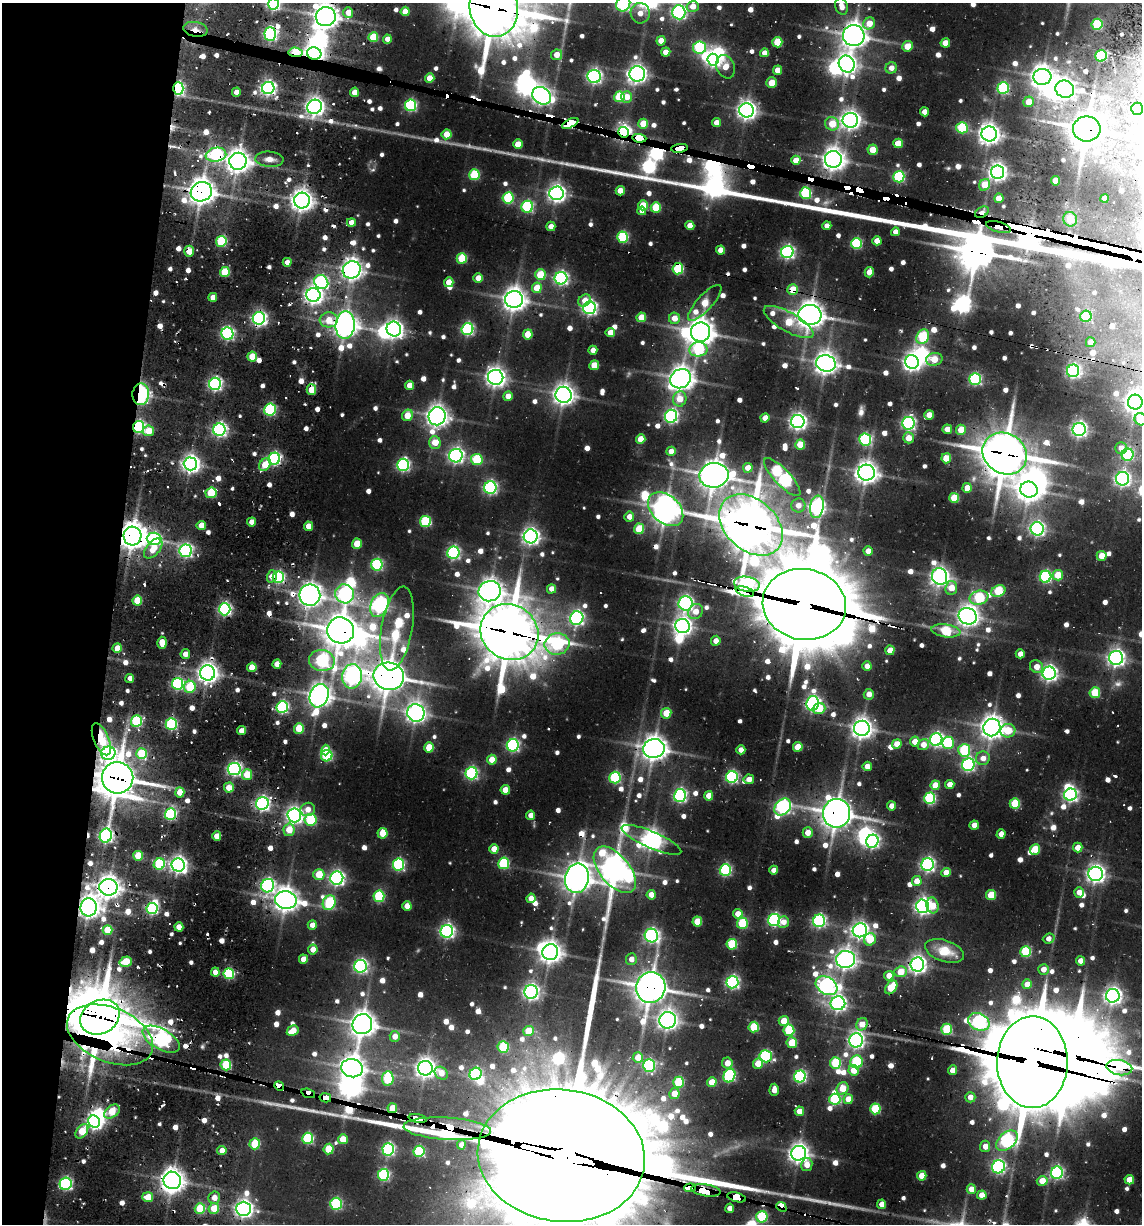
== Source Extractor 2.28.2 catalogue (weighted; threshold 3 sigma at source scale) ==
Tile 9 of 4 x 4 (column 1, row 3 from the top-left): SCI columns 240-1379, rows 1301-2522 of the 5108 x 4966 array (HDU 1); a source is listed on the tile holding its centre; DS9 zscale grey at full resolution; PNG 1144 x 1226 px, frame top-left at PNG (2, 3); each listed source drawn as its Kron ellipse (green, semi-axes under 4 px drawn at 4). Shown black and unused: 11% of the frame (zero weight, under 2 of 3 exposures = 7% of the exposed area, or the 3 px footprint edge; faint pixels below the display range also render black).
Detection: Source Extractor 2.28.2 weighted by HDU 2 'WHT'; one run over the whole footprint, this tile lists its part. Background 0.104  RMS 0.0096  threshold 0.0432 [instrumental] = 3 sigma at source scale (4.5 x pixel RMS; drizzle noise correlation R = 1.50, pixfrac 1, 0.05/0.05 arcsec/px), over >= 5 px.
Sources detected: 991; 12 too faint to see at this stretch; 30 inside a brighter object's white glare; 48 cosmic-ray / hot-pixel residue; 5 long thin detections or spike segments (spike, bleed or trail) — neither listed nor drawn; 10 inside a brighter listed object's ellipse — not listed separately; of the other 886, all 500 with FLUX_AUTO >= 11.7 (the completeness limit of this list) listed and drawn (386 fainter detections not listed), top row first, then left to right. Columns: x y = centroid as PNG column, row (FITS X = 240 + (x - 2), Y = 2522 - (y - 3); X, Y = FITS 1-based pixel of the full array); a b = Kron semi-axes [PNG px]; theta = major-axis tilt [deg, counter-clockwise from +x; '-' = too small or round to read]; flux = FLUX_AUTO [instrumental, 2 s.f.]
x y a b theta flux
273 4 6 5 - 260
623 4 8 6 59 300
693 6 6 5 - 17
842 6 8 6 -74 13
494 8 29 24 -80 5000
405 11 4 4 - 24
348 12 5 5 - 19
679 12 7 6 - 350
640 13 10 9 - 15
326 17 10 9 - 1300
869 23 6 5 - 25
1097 24 5 5 - 83
195 29 12 7 -10 14
270 34 7 6 - 290
854 35 11 10 - 1300
373 37 5 4 - 56
387 39 4 4 - 15
661 41 5 4 - 19
777 42 5 5 - 50
945 43 5 4 - 23
907 46 5 5 - 27
700 47 6 6 - 160
296 52 7 5 -6 67
666 52 5 4 - 15
314 53 7 6 - 820
764 53 4 4 - 12
557 55 5 5 - 19
1101 56 6 5 - 120
713 60 6 5 - 420
847 64 9 7 -60 750
725 67 12 9 -67 20
891 68 6 5 - 12
778 70 4 4 - 17
637 74 8 8 - 760
594 76 7 6 - 400
1042 77 9 8 - 1200
430 78 4 4 - 25
772 83 5 5 - 25
178 88 6 5 - 240
268 88 6 6 - 450
1003 88 6 5 - 160
1065 89 9 8 - 750
236 92 4 4 - 13
355 92 4 4 - 19
542 96 10 8 -37 740
619 97 5 5 - 85
627 97 6 5 - 16
1029 102 5 5 - 23
410 105 6 5 - 200
315 107 7 7 - 740
1137 109 6 5 - 70
747 110 7 7 - 790
924 112 4 4 - 14
850 120 8 7 - 810
570 123 9 4 28 2300
716 123 4 4 - 19
643 124 5 5 - 39
832 124 7 6 - 41
962 128 6 5 - 97
1087 129 14 12 0 2300
623 132 5 5 - 770
447 134 5 5 - 30
989 134 8 7 - 900
639 138 7 4 -6 1900
898 143 5 5 - 27
518 144 5 4 - 27
680 148 8 4 6 2500
872 150 5 5 - 25
216 155 10 7 9 230
269 159 14 7 -4 14
833 159 8 8 - 1100
796 160 5 4 - 20
238 161 8 8 - 1200
998 172 6 6 - 670
474 175 5 5 - 92
899 177 6 5 - 160
1056 181 4 4 - 29
985 185 6 5 - 35
620 191 4 4 - 22
201 192 11 9 18 1500
556 193 7 7 - 660
806 193 6 5 - 140
508 198 6 5 - 120
999 198 5 4 - 29
1105 198 4 4 - 16
302 201 8 8 - 1000
643 205 5 5 - 31
527 207 6 6 - 160
656 207 5 5 - 64
642 211 4 4 - 12
982 212 7 5 29 14
1070 219 7 7 - 33
351 223 4 4 - 13
690 225 4 4 - 18
551 226 5 4 - 12
827 226 4 4 - 12
999 227 12 5 -16 1600
895 232 4 4 - 12
623 237 5 5 - 140
221 241 5 5 - 110
877 241 4 4 - 18
856 243 5 5 - 140
721 250 4 4 - 19
189 251 5 5 - 26
787 252 6 6 - 340
462 258 5 5 - 71
287 262 4 4 - 12
678 269 5 5 - 110
352 270 9 8 - 950
225 272 5 5 - 58
869 272 5 4 - 18
540 275 5 5 - 55
478 278 5 4 - 20
561 278 6 6 - 350
321 282 7 6 - 230
449 282 5 4 - 25
537 288 5 5 - 33
793 290 5 5 - 39
313 295 7 7 - 710
213 297 4 4 - 14
514 299 9 8 - 1200
585 300 7 5 38 16
705 303 23 7 48 46
590 308 6 6 - 370
810 315 12 10 -6 1600
1086 316 6 5 - 82
641 317 5 5 - 29
259 318 6 6 - 400
674 318 5 5 - 19
329 320 9 7 4 26
789 322 28 9 -29 60
345 325 14 9 85 1300
394 329 7 7 - 660
467 329 6 6 - 230
610 332 4 4 - 18
700 332 10 9 - 1400
227 334 6 6 - 280
528 334 5 5 - 35
923 337 8 6 61 110
1091 342 5 5 - 14
698 349 9 7 8 110
593 350 4 4 - 13
252 356 5 4 - 37
934 359 8 6 13 29
912 362 7 6 - 570
826 363 10 8 -9 1100
594 365 5 5 - 31
1073 371 6 6 - 320
496 377 8 7 - 820
681 379 11 9 31 1300
975 379 5 5 - 200
215 384 6 6 - 340
410 385 4 4 - 21
311 390 5 5 - 38
141 394 11 8 84 260
564 395 8 8 - 940
508 396 5 5 - 16
680 399 8 6 78 25
1135 402 7 7 - 780
270 410 6 6 - 170
407 415 6 5 - 29
929 415 5 4 - 19
437 416 9 8 - 990
671 416 6 6 - 300
765 418 4 4 - 13
1141 419 6 6 - 61
798 422 6 6 - 590
908 423 6 6 - 340
139 427 6 5 - 240
947 429 4 4 - 15
1079 429 6 6 - 470
219 430 6 6 - 380
961 430 5 5 - 26
149 431 5 5 - 25
908 438 5 5 - 18
641 439 5 4 - 27
865 439 6 6 - 190
435 442 6 5 - 28
800 444 5 5 - 37
1121 448 6 5 - 14
671 451 4 4 - 15
1005 454 23 20 -32 3700
1128 455 6 6 - 160
456 456 7 6 - 460
946 458 5 5 - 33
274 459 6 6 - 280
477 459 6 5 - 98
190 464 7 6 - 690
265 465 7 5 57 32
403 465 6 6 - 270
748 468 5 5 - 19
866 473 8 8 - 1100
714 475 15 12 10 1700
782 477 25 8 -46 370
1122 479 7 6 - 430
490 488 6 6 - 290
967 488 5 4 - 22
1029 490 9 8 - 1200
211 493 5 5 - 72
954 498 5 5 - 52
798 505 7 7 - 12
817 507 11 6 81 490
666 509 20 14 -42 1600
629 517 5 5 - 14
425 521 5 5 - 110
252 522 4 4 - 16
201 525 4 4 - 24
751 525 36 25 -42 4300
309 526 4 4 - 23
639 529 5 5 - 54
1037 529 6 6 - 390
132 536 9 9 - 1500
531 536 7 7 - 580
154 539 7 6 - 240
357 544 5 5 - 37
153 548 12 6 49 27
186 551 6 6 - 310
868 551 4 4 - 17
453 553 6 6 - 250
1102 556 5 5 - 23
377 565 6 5 - 180
1058 575 5 5 - 31
272 576 6 5 - 16
278 577 6 5 - 200
940 577 8 7 - 750
1045 577 6 5 - 190
747 584 13 7 -10 220
951 588 7 6 - 24
551 589 5 4 - 15
490 591 11 10 - 1100
998 591 7 5 23 83
745 592 9 4 -18 380
345 594 9 9 - 360
310 595 10 10 - 1100
979 598 9 7 12 110
137 600 5 4 - 51
685 603 7 7 - 380
804 604 42 35 -10 13000
379 605 12 8 65 500
225 609 6 5 - 290
695 612 8 7 - 16
968 616 9 8 - 1000
577 618 7 6 - 380
683 626 7 7 - 700
397 628 42 15 80 190
341 630 13 13 - 2300
946 631 15 6 -8 80
509 632 30 27 -33 5000
716 641 5 5 - 13
162 643 6 4 -86 24
557 644 12 11 - 180
117 648 5 4 - 19
890 650 5 4 - 21
185 654 5 4 - 13
1020 654 4 4 - 12
1116 658 7 7 - 590
322 661 13 10 -10 250
277 664 4 4 - 20
867 666 4 4 - 13
252 667 5 4 - 30
1036 667 7 6 - 15
208 673 7 7 - 920
1049 673 6 6 - 500
352 676 12 10 82 560
389 676 15 13 -12 2200
130 678 4 4 - 13
178 684 6 5 - 200
190 687 6 6 - 57
1095 693 5 5 - 62
869 694 5 5 - 12
319 696 12 9 68 1100
813 703 7 6 - 410
282 707 6 5 - 220
819 709 6 5 - 36
416 713 9 8 - 860
666 713 5 5 - 34
136 721 6 5 - 140
171 724 5 5 - 180
992 727 9 8 - 1200
299 728 5 5 - 52
862 728 8 7 - 970
241 731 4 4 - 12
1008 731 7 6 - 38
101 739 17 7 -67 56
936 739 6 6 - 380
915 742 5 4 - 18
948 743 6 6 - 100
897 744 5 4 - 20
513 745 6 6 - 270
923 745 6 5 - 16
429 747 5 5 - 31
798 747 5 4 - 34
654 748 11 9 14 1300
325 750 5 4 - 15
741 750 4 4 - 16
964 750 6 6 - 99
108 753 7 6 - 360
142 753 5 5 - 67
327 756 6 5 - 150
983 758 7 6 - 13
492 760 5 4 - 27
968 765 6 6 - 280
867 766 5 4 - 15
234 769 6 6 - 340
471 773 6 6 - 240
247 775 5 5 - 34
732 777 6 6 - 230
118 778 16 15 - 2700
615 778 6 5 - 160
749 779 5 4 - 15
950 784 4 4 - 13
935 785 5 4 - 25
229 787 5 5 - 22
505 790 5 4 - 21
180 792 5 4 - 21
680 795 6 6 - 300
1071 795 6 6 - 360
709 796 5 4 - 18
930 798 6 5 - 150
262 803 6 6 - 350
1015 803 5 5 - 68
892 806 4 4 - 15
783 807 9 7 47 360
308 809 7 6 - 14
837 813 14 13 - 2000
170 814 6 5 - 200
294 815 7 7 - 570
531 815 4 4 - 14
311 820 6 6 - 100
974 825 4 4 - 17
289 830 6 5 - 29
383 833 5 5 - 37
808 833 5 5 - 16
1001 834 4 4 - 12
106 836 7 6 - 370
217 836 5 4 - 21
651 840 32 8 -23 870
872 841 6 6 - 340
1078 847 5 5 - 17
494 849 5 4 - 22
1035 849 5 5 - 38
138 856 5 5 - 44
504 863 6 5 - 120
159 864 6 5 - 110
178 865 7 6 - 600
398 865 6 5 - 190
928 865 6 6 - 360
615 870 27 15 -50 1600
725 870 6 5 - 180
774 870 4 4 - 14
946 872 5 4 - 17
319 874 5 5 - 45
1096 874 7 7 - 710
337 878 6 6 - 420
577 878 15 12 78 1700
917 881 5 5 - 18
268 886 7 6 - 320
108 887 9 8 - 1200
1079 892 5 5 - 13
651 895 5 4 - 16
991 895 5 5 - 50
379 896 6 5 - 120
531 898 5 4 - 20
286 900 11 9 -10 1300
329 903 7 6 - 110
932 905 8 6 -74 22
407 906 5 4 - 17
923 906 7 6 - 530
89 907 9 8 - 1100
152 909 5 5 - 190
738 914 4 4 - 17
774 920 6 5 - 260
819 921 6 6 - 260
697 922 5 5 - 33
783 922 6 5 - 13
742 923 5 5 - 86
312 925 4 4 - 13
179 927 4 4 - 16
107 930 5 5 - 45
860 930 7 7 - 570
447 931 6 6 - 380
651 936 7 6 - 380
870 939 6 5 - 47
1049 939 6 5 - 12
732 944 5 5 - 79
313 949 5 4 - 17
944 951 20 10 -18 39
550 952 8 7 - 1100
1026 952 5 5 - 98
303 959 5 4 - 20
631 959 6 5 - 12
846 959 9 8 - 910
1081 961 5 4 - 14
126 962 6 5 - 42
917 964 7 7 - 640
361 966 6 6 - 330
1043 969 5 5 - 14
215 972 4 4 - 13
900 972 6 5 - 29
229 974 5 5 - 130
889 976 5 4 - 19
732 982 6 6 - 300
1027 984 5 5 - 21
826 986 12 8 -31 590
651 987 15 14 - 2100
891 987 8 5 54 55
531 992 7 6 - 500
1113 996 7 6 - 570
838 1003 7 7 - 470
100 1017 20 16 27 4800
668 1020 8 8 - 780
784 1021 5 5 - 26
979 1022 11 8 -24 350
362 1024 10 9 - 1400
862 1024 6 5 - 21
754 1027 5 5 - 69
947 1029 5 5 - 82
789 1030 5 5 - 94
293 1031 6 5 - 27
528 1031 5 5 - 37
110 1035 45 27 -23 2300
395 1036 5 5 - 14
161 1039 20 10 -30 490
856 1040 7 7 - 500
792 1043 5 5 - 47
503 1047 6 5 - 81
765 1056 6 6 - 160
638 1058 5 5 - 23
857 1062 6 6 - 94
1032 1062 46 35 89 15000
727 1063 6 5 - 17
835 1063 6 5 - 90
758 1064 5 5 - 24
226 1065 5 5 - 78
649 1065 6 6 - 190
352 1068 11 9 -14 1300
425 1068 7 7 - 920
1119 1068 13 7 -10 620
854 1070 5 5 - 26
953 1070 5 4 - 16
441 1073 7 6 - 17
475 1074 6 5 - 180
729 1075 7 5 63 170
800 1076 6 5 - 220
388 1079 7 5 81 94
679 1082 5 5 - 84
712 1082 5 5 - 26
279 1086 5 4 - 1100
842 1088 6 5 - 32
774 1090 6 4 87 12
308 1093 7 4 -18 1500
674 1094 5 5 - 20
970 1097 5 5 - 12
325 1098 6 4 -13 1900
835 1099 5 5 - 140
848 1099 5 4 - 20
392 1108 5 5 - 24
875 1109 5 5 - 83
799 1111 4 4 - 16
112 1112 9 6 37 43
418 1118 9 3 -10 1200
94 1122 6 5 - 440
447 1129 44 11 -3 4900
82 1131 8 5 53 38
308 1138 6 5 - 140
343 1139 5 5 - 25
1007 1141 12 8 40 290
255 1144 5 5 - 66
461 1145 5 4 - 14
985 1146 6 5 - 13
329 1149 5 5 - 51
388 1149 6 5 - 260
222 1150 4 4 - 15
419 1151 5 5 - 120
799 1153 7 7 - 830
561 1156 84 66 -7 82000
807 1165 6 5 - 16
998 1167 7 6 - 290
1057 1173 6 6 - 240
383 1175 6 5 - 160
922 1176 5 4 - 26
172 1180 9 8 - 1200
1129 1180 5 4 - 21
1042 1181 5 5 - 25
66 1184 6 6 - 240
690 1188 6 4 5 1000
971 1189 4 4 - 15
706 1190 15 6 -8 3100
982 1195 4 4 - 18
148 1197 5 5 - 27
737 1197 9 4 -14 2500
214 1198 6 6 - 14
336 1204 6 5 - 150
882 1204 4 4 - 15
781 1207 5 4 - 61
214 1208 5 5 - 34
730 1208 4 4 - 12
200 1209 5 5 - 67
243 1209 7 7 - 650
762 1217 6 5 - 120
Overlapping masked pixels (flux is a lower limit): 81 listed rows (the first 20) at x y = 494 8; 326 17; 195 29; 296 52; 314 53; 178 88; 570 123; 1087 129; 623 132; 639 138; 680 148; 216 155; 833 159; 201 192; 302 201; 982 212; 999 227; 189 251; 678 269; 352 270
Isophote crosses this tile's border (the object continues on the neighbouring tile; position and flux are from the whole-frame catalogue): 11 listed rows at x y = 273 4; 623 4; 842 6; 494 8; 679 12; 326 17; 1137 109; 1135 402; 1141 419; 1119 1068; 561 1156
Unlisted compact peaks at least as high as the median listed source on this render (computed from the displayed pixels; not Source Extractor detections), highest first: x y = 650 169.